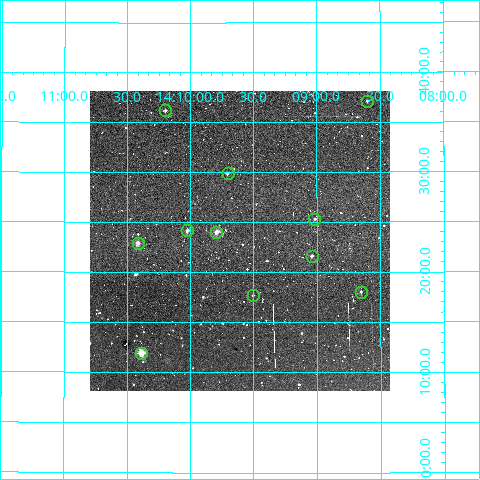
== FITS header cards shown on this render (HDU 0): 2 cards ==
NAXIS1  =                  300
NAXIS2  =                  300

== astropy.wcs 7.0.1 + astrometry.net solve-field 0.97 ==
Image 300 x 300 px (HDU 0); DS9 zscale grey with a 90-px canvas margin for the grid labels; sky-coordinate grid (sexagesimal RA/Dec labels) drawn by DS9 from the SOLVED WCS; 11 Tycho-2 reference stars matched to detected sources circled (green)
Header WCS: RA---TAN/DEC--TAN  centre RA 14:09:37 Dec +32:23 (212.40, +32.39 deg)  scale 6 arcsec/px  FOV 30.0' x 30.0'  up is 0 deg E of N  parity normal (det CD < 0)
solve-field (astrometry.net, Tycho-2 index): VERIFIED the header's WCS against the Tycho-2 star catalogue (verified at 2 index scales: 9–11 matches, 0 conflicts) and refined it, rather than solving blind
Solved WCS: RA---TAN-SIP/DEC--TAN-SIP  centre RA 14:09:37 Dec +32:23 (212.40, +32.39 deg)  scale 6 arcsec/px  FOV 30.0' x 30.0'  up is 0 deg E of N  parity normal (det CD < 0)
The solver's refit moves the header's centre by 2.7 arcsec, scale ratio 1.001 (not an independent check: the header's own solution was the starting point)
Tycho-2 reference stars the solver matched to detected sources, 11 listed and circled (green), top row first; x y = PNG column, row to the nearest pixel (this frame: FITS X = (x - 90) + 1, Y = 300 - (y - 94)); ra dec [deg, ICRS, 3 dp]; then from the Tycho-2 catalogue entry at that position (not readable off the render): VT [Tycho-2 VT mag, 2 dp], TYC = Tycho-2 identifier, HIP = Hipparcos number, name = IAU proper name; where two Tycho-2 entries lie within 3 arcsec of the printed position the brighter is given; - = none
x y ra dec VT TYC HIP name
367 104 212.150 +32.618 12.31 2548-465-1 - -
165 113 212.549 +32.603 11.89 2548-712-1 - -
228 176 212.425 +32.498 12.00 2545-1136-1 - -
314 222 212.254 +32.422 12.07 2545-1110-1 - -
187 233 212.506 +32.403 10.82 2545-550-1 - -
216 235 212.448 +32.400 10.67 2545-619-1 - -
138 246 212.603 +32.382 10.64 2545-432-1 - -
312 259 212.260 +32.360 11.55 2545-167-1 - -
361 295 212.163 +32.301 11.58 2545-935-1 - -
253 298 212.376 +32.295 12.45 2545-362-1 - -
141 356 212.596 +32.199 9.44 2545-522-1 - -